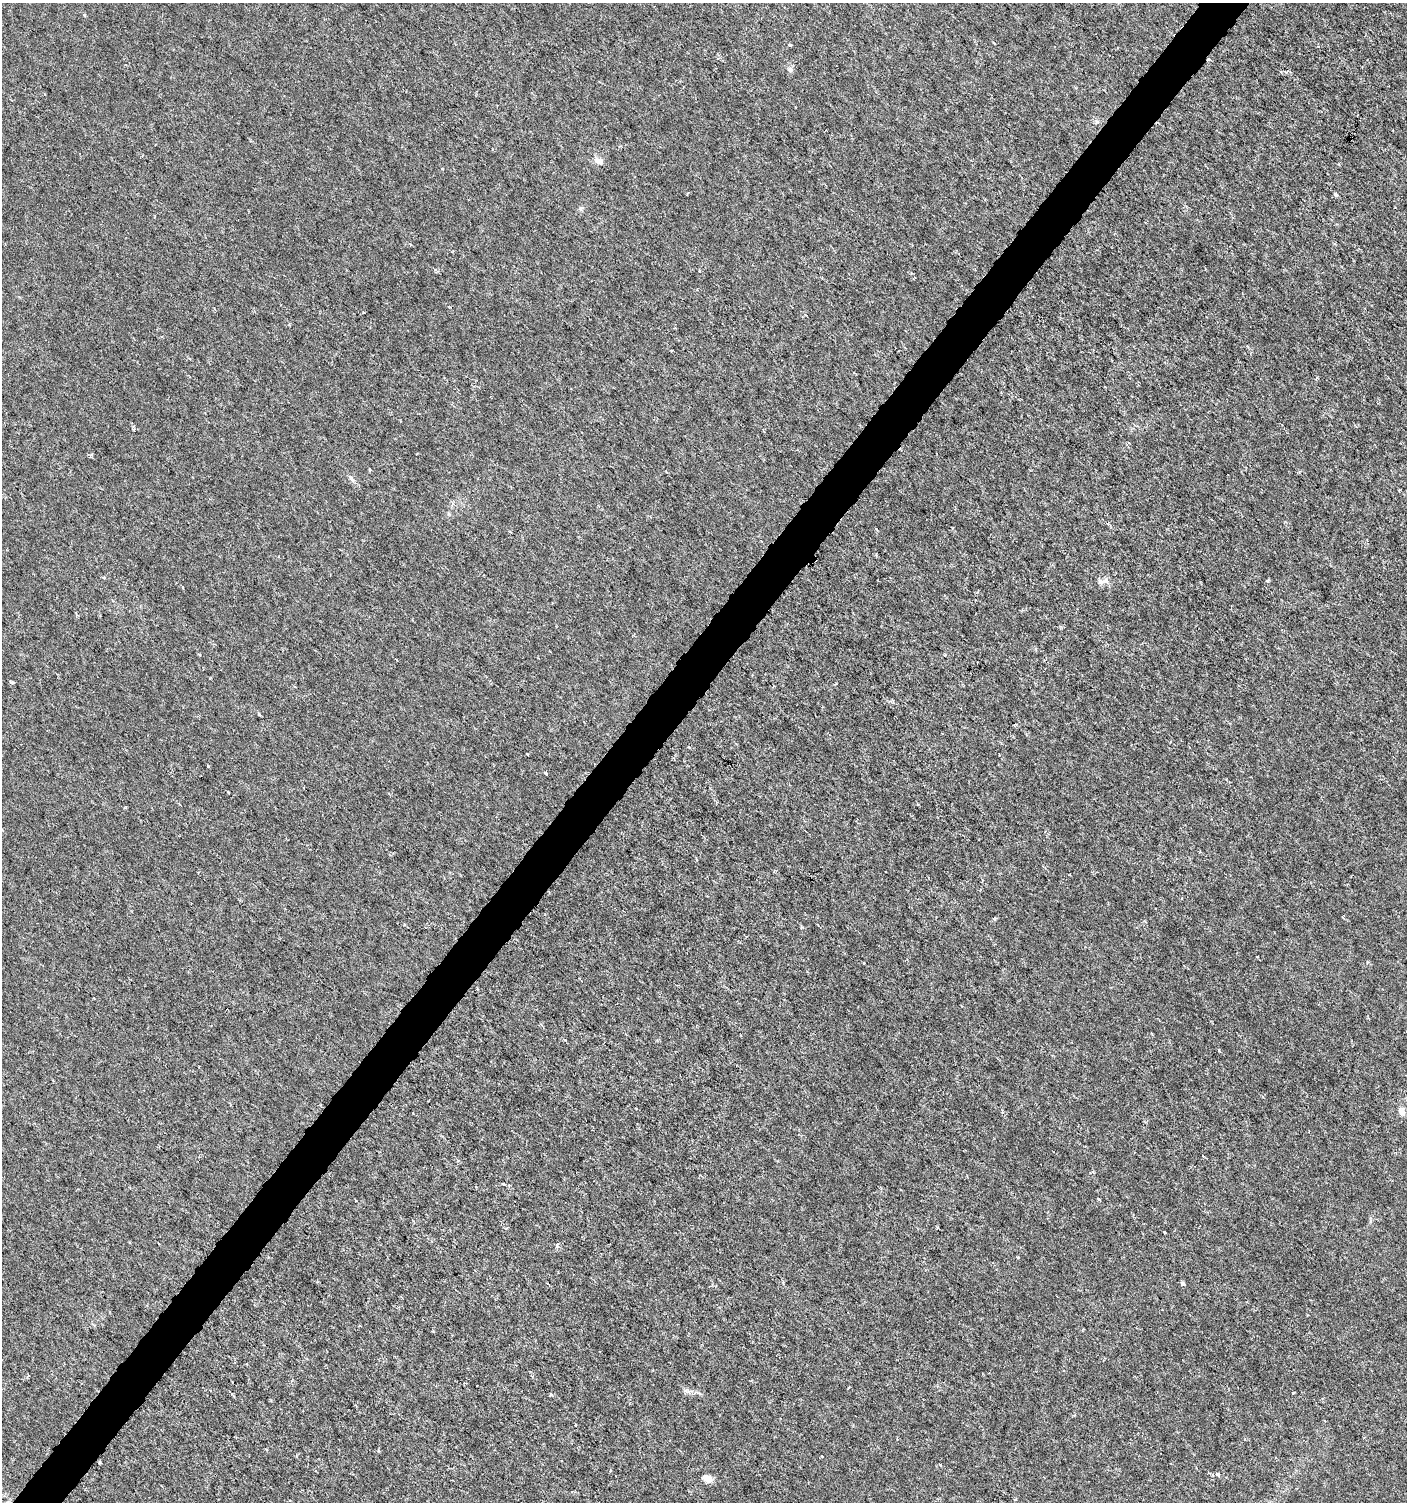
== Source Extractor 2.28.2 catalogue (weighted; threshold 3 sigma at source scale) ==
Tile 7 of 4 x 4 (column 3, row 2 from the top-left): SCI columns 2982-4386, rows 3008-4507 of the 6029 x 6009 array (HDU 1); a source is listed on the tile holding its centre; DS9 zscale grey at full resolution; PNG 1409 x 1504 px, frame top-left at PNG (2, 3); no overlay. Shown black and unused: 4% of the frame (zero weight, under 3 of 6 exposures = <1% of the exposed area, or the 3 px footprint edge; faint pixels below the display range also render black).
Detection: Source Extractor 2.28.2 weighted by HDU 2 'WHT'; one run over the whole footprint, this tile lists its part. Background 3.95e-05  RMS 0.001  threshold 0.00426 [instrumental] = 3 sigma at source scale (4.09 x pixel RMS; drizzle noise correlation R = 1.36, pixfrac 0.8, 0.0396/0.0396 arcsec/px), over >= 5 px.
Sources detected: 38; all 38 listed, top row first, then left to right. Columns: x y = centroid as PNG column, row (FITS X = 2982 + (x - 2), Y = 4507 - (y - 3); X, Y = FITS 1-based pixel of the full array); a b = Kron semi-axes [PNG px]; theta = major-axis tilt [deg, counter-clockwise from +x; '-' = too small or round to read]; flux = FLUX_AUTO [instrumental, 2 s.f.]
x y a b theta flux
84 15 4 4 - 0.12
789 45 3 3 - 0.21
1318 47 4 3 - 0.094
1209 59 5 3 - 0.094
790 70 7 7 - 0.3
599 161 13 8 -13 0.54
442 169 4 3 - 0.065
1335 194 5 4 - 0.23
369 469 3 3 - 0.11
351 479 11 6 -58 0.32
452 504 5 3 - 0.16
1108 524 5 4 - 0.12
510 532 4 3 - 0.079
103 577 5 3 - 0.1
1100 582 9 7 -32 0.36
12 682 7 3 -22 0.12
689 747 4 3 - 0.082
527 754 3 2 - 0.083
208 766 3 2 - 0.098
546 773 4 3 - 0.11
1257 957 3 2 - 0.055
1402 1112 9 7 -69 0.59
504 1184 4 4 - 0.23
355 1200 3 2 - 0.075
1099 1200 4 3 - 0.1
937 1228 4 2 - 0.096
1165 1232 3 2 - 0.084
1183 1284 4 3 - 0.43
433 1331 4 3 - 0.085
1293 1393 3 3 - 0.11
551 1395 4 4 - 0.14
1245 1439 4 3 - 0.08
822 1456 3 2 - 0.076
100 1462 3 3 - 0.13
940 1464 3 3 - 0.096
610 1470 4 2 - 0.1
1218 1474 6 4 -44 0.2
707 1478 8 6 -22 0.91
Unlisted compact peaks at least as high as the median listed source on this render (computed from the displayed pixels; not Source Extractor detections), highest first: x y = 1268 581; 802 927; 994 919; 557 1245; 864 963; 259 714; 1219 1050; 836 683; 449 514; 580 208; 1097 122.